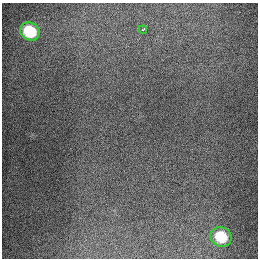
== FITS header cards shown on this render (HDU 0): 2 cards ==
NAXIS1  =                  256
NAXIS2  =                  256

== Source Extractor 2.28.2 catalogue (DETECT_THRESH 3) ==
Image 256 x 256 px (HDU 0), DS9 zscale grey, 1 PNG px = 1 image px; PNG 260 x 260 px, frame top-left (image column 1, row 256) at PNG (2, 3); each listed source drawn as its Kron ellipse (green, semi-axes under 4 px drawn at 4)
Background 1300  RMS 27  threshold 80.5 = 3 sigma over >= 5 px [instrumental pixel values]
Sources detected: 3; all 3 listed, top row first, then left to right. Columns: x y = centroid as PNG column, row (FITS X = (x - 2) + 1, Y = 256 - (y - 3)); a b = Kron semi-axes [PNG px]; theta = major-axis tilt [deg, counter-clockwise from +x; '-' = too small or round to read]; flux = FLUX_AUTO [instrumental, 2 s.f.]
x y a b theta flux
143 30 4 3 - 6200
30 31 10 8 -29 87000
221 237 11 9 -31 65000